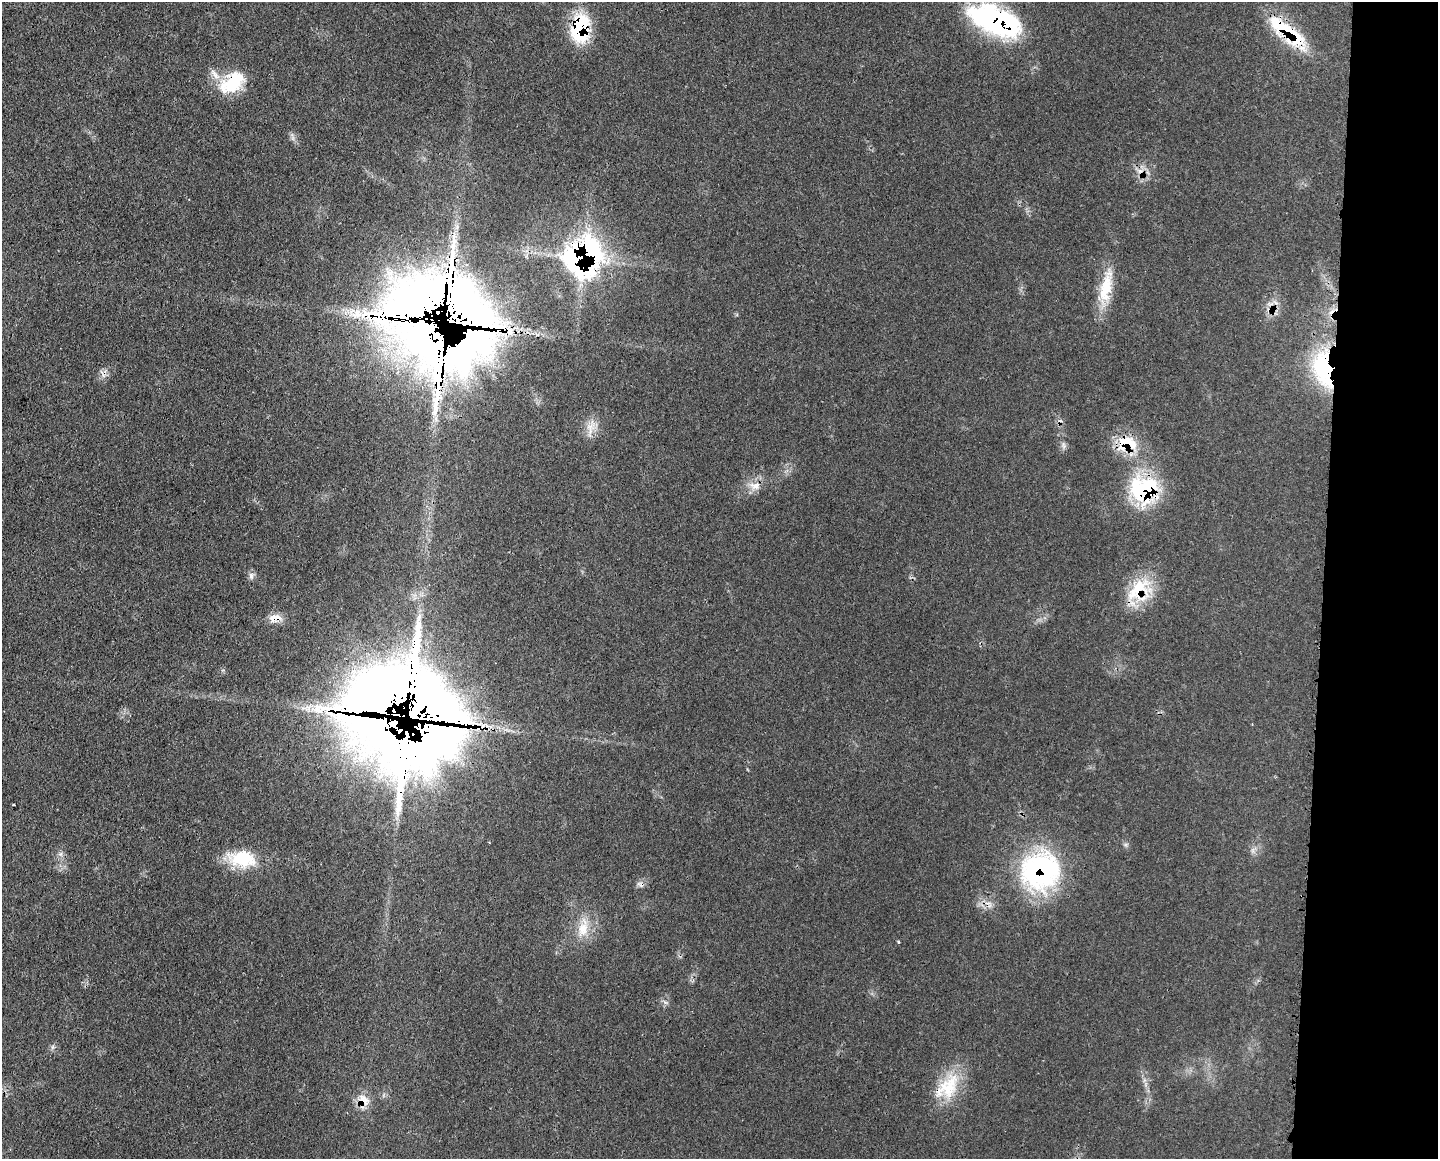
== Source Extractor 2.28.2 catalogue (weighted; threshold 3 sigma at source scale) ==
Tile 9 of 3 x 4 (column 3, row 3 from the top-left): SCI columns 3004-4439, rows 1167-2323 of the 4681 x 4656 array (HDU 1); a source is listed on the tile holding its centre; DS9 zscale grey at full resolution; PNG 1440 x 1161 px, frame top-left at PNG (2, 2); no overlay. Shown black and unused: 8% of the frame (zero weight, under 3 of 4 exposures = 3% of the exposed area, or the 3 px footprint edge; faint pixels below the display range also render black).
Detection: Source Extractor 2.28.2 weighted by HDU 2 'WHT'; one run over the whole footprint, this tile lists its part. Background 0.0539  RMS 0.0041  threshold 0.0185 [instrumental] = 3 sigma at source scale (4.5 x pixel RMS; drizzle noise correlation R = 1.50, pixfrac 1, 0.05/0.05 arcsec/px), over >= 5 px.
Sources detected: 43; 1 inside a brighter object's white glare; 6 cosmic-ray / hot-pixel residue — not listed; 10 inside a brighter listed object's ellipse — not listed separately; the other 26 listed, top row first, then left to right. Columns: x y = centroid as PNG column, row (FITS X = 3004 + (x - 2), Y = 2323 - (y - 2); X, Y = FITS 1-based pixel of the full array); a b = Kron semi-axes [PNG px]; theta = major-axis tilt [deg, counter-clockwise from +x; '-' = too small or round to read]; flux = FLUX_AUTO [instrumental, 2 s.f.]
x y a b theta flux
995 20 61 28 -23 65
580 28 31 19 82 28
1286 30 56 17 -33 26
232 82 34 21 37 18
583 257 28 26 59 140
1106 287 47 15 78 15
1269 310 8 5 30 1.4
458 311 105 55 78 790
1323 369 49 24 -79 39
590 426 15 11 31 4.7
1127 442 32 16 -19 13
1063 445 10 5 -76 1.3
755 486 16 10 -6 4.4
1144 489 35 33 -6 38
251 576 10 6 90 1.4
1139 591 38 26 45 19
275 618 19 9 2 4.3
416 711 75 54 -34 1300
14 805 3 2 - 0.56
242 859 35 20 -5 18
1040 871 48 45 30 67
583 928 28 14 78 9.1
899 942 4 3 - 0.47
665 1002 7 4 -19 0.87
948 1087 38 24 61 19
363 1100 17 14 -37 5.7
Overlapping masked pixels (flux is a lower limit): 16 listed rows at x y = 995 20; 580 28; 1286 30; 232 82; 583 257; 1269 310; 458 311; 1323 369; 1127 442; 1144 489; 1139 591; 275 618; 416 711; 1040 871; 948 1087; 363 1100
Unlisted compact peaks at least as high as the median listed source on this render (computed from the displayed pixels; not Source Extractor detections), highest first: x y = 52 1047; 1125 845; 60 854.